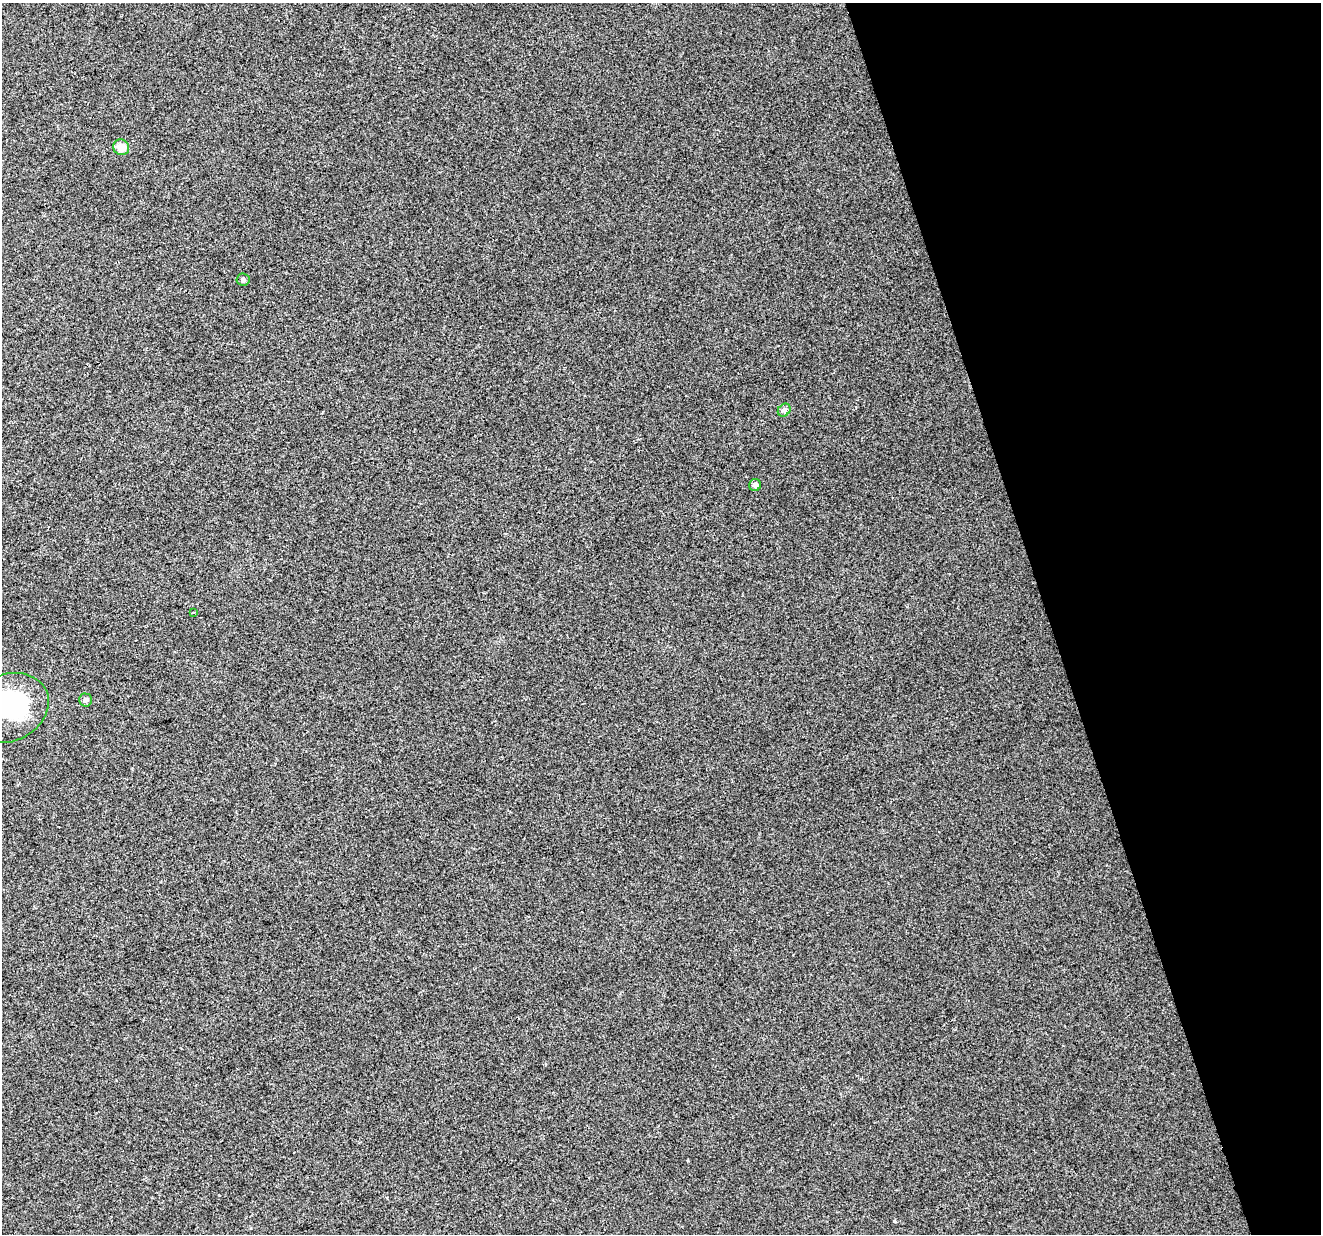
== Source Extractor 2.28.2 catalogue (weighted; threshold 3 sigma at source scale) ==
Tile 12 of 4 x 4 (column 4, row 3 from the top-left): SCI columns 3958-5276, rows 1287-2518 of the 5276 x 5088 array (HDU 1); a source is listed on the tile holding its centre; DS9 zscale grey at full resolution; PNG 1323 x 1236 px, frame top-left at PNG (2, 3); each listed source drawn as its Kron ellipse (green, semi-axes under 4 px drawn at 4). Shown black and unused: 21% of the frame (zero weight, under 2 of 3 exposures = <1% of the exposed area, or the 3 px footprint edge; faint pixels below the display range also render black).
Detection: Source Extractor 2.28.2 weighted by HDU 2 'WHT'; one run over the whole footprint, this tile lists its part. Background 0.0181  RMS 0.0066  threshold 0.0297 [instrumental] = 3 sigma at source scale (4.5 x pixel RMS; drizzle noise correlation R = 1.50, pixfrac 1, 0.0396/0.0396 arcsec/px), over >= 5 px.
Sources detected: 8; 1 inside a brighter object's white glare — neither listed nor drawn; the other 7 listed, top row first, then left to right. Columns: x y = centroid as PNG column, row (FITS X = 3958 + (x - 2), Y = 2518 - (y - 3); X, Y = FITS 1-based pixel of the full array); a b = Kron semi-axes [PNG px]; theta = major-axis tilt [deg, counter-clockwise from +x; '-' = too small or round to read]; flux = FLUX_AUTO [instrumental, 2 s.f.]
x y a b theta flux
121 147 8 7 - 7.3
243 280 6 6 - 1.7
784 410 7 5 45 1.6
755 485 6 6 - 2.4
193 613 4 3 - 1.1
85 700 6 6 - 1.8
8 708 42 33 24 60
Isophote crosses this tile's border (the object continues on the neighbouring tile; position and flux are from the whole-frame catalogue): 1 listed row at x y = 8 708